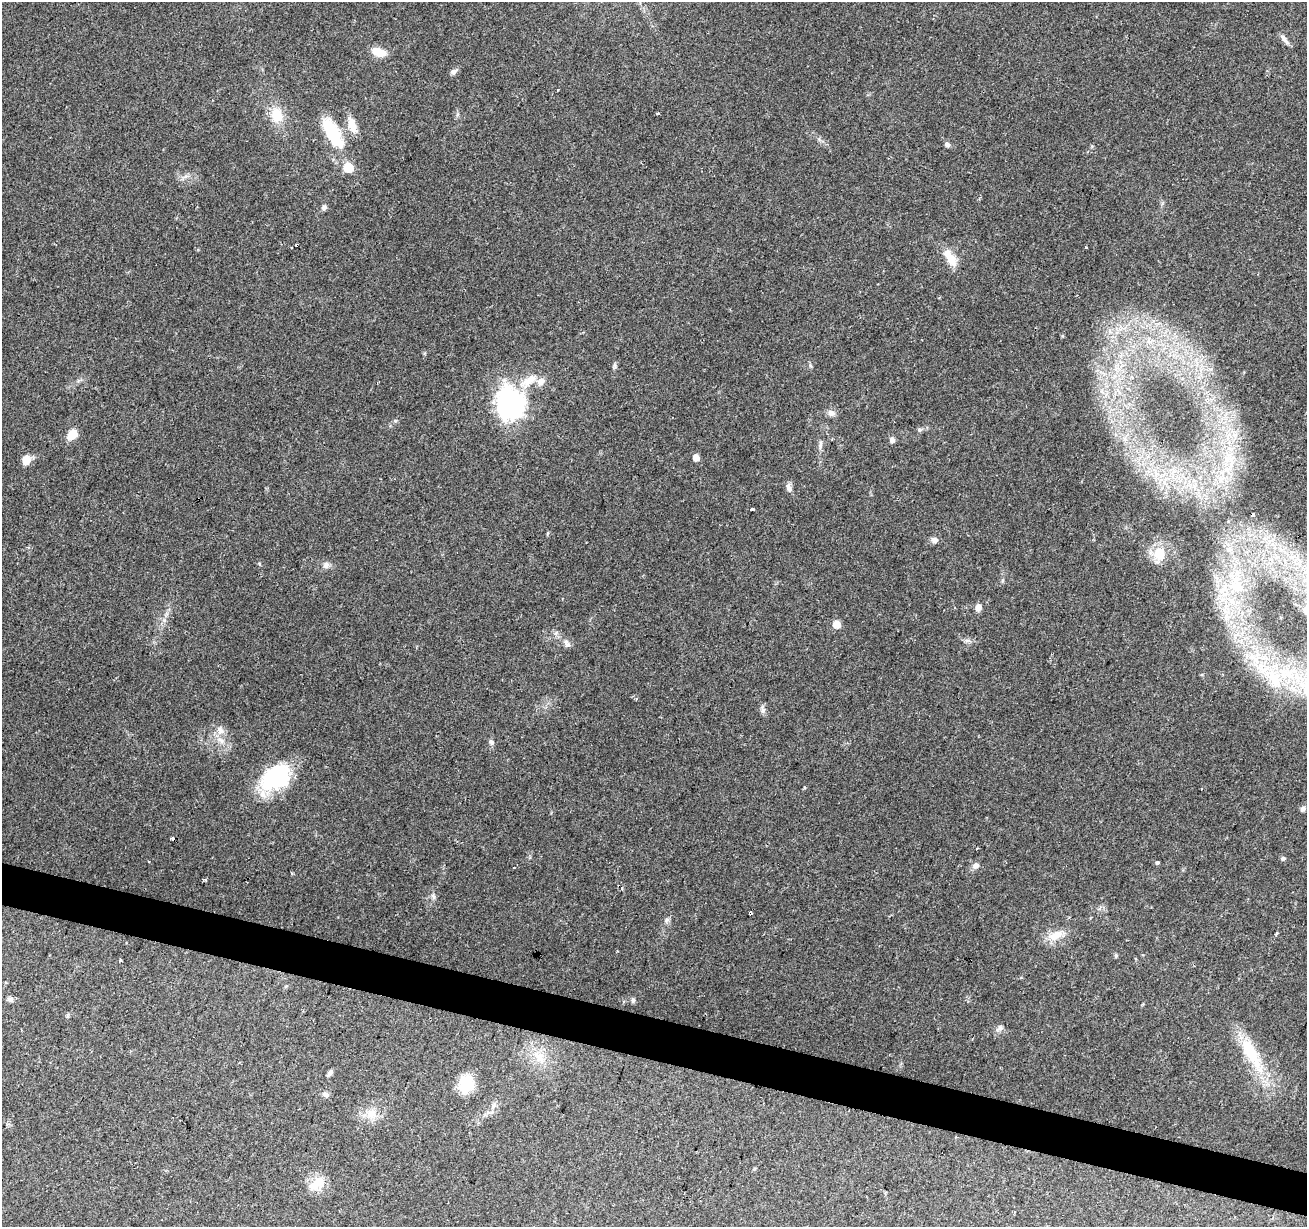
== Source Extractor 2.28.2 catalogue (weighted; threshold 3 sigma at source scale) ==
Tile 6 of 4 x 4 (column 2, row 2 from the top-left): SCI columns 1307-2611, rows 2671-3895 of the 5230 x 5403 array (HDU 1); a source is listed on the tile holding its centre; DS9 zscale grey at full resolution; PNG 1309 x 1229 px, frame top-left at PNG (2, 2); no overlay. Shown black and unused: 3% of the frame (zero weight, under 2 of 3 exposures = <1% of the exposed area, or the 3 px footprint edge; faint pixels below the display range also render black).
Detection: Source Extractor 2.28.2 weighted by HDU 2 'WHT'; one run over the whole footprint, this tile lists its part. Background 0.0965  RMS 0.0063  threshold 0.0282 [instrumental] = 3 sigma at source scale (4.5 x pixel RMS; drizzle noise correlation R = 1.50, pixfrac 1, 0.0396/0.0396 arcsec/px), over >= 5 px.
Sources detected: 74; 1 inside a brighter object's white glare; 6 cosmic-ray / hot-pixel residue — not listed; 4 inside a brighter listed object's ellipse — not listed separately; the other 63 listed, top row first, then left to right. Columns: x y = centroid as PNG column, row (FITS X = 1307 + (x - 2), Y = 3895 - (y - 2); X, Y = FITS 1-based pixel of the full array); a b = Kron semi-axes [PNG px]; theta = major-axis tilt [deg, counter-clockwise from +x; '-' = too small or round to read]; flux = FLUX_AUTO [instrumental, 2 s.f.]
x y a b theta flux
1284 39 17 5 -51 2.6
379 52 18 9 -19 8.3
454 72 8 7 - 2.1
658 113 3 3 - 2.3
277 115 19 14 -79 13
352 125 22 9 -71 7.2
333 133 39 14 -60 30
947 145 8 6 -19 1.6
348 167 6 6 - 31
324 207 6 5 - 2.1
950 258 27 11 -57 9.6
529 381 26 11 34 11
510 403 31 27 -83 97
831 413 10 8 -32 3.1
395 421 6 4 0 0.84
919 430 6 6 - 1.2
72 434 11 7 43 11
892 440 6 6 - 2.1
820 445 15 4 86 2.1
696 457 5 5 - 5.8
1229 458 11 5 0 3.1
26 460 10 9 - 7
789 488 11 7 -74 2.9
752 509 3 3 - 6.9
934 540 8 7 - 2.7
1228 549 7 6 - 3.2
1159 553 18 15 -77 14
326 565 9 8 - 2.5
1237 587 27 15 -13 22
978 607 8 6 82 3.7
1226 617 8 7 - 3.4
836 624 5 5 - 10
567 644 12 7 -62 2.5
1288 673 37 20 8 44
763 710 11 6 -82 2
220 731 12 9 -83 4.7
491 742 8 6 -45 1.6
273 779 42 26 23 44
1303 809 6 6 - 1.7
977 848 3 2 - 0.52
1283 858 6 5 - 1.2
1157 863 4 4 - 0.87
976 865 9 7 36 2.9
292 873 4 3 - 0.71
205 880 5 3 - 0.71
622 888 4 4 - 1.3
433 896 9 5 -62 1.6
667 920 7 6 - 1.4
1277 933 3 3 - 1.2
1055 936 20 11 23 8.8
1116 956 6 4 71 0.85
120 960 3 3 - 1.1
10 999 8 7 - 1.6
633 1000 6 5 - 1.2
1000 1028 10 6 32 2
1251 1053 52 16 -60 31
539 1057 15 10 78 7.6
330 1073 8 5 55 1.8
466 1084 19 15 72 18
326 1094 8 6 -6 2.1
493 1106 7 7 - 2.2
371 1114 15 13 8 8
319 1182 20 15 47 11
Isophote crosses this tile's border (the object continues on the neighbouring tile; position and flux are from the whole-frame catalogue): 1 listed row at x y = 1288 673
Unlisted compact peaks at least as high as the median listed source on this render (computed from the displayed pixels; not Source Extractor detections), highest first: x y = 164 620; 615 366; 810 365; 259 564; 804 788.